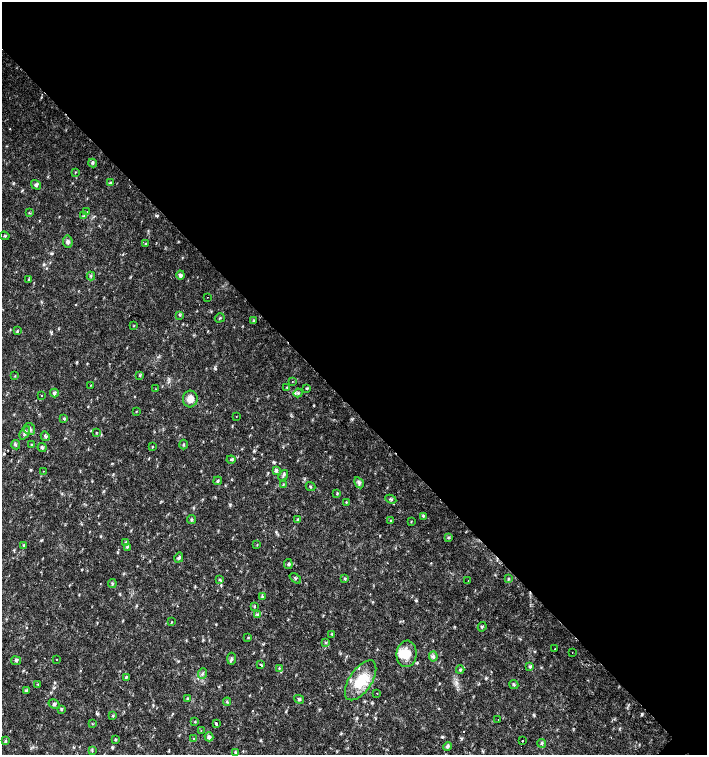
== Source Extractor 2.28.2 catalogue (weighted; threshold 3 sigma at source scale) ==
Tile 3 of 4 x 4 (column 3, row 1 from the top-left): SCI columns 3044-4453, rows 4518-6023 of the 6023 x 6029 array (HDU 1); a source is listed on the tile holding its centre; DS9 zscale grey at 2 x 2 block average (1 PNG px = mean of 2 x 2 image px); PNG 709 x 757 px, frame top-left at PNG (2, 2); each listed source drawn as its Kron ellipse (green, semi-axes under 4 px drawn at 4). Shown black and unused: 54% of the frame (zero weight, under 2 of 3 exposures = <1% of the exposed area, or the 3 px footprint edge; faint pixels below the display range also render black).
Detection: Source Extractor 2.28.2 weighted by HDU 2 'WHT'; one run over the whole footprint, this tile lists its part. Background 0.018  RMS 0.0031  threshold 0.0141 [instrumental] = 3 sigma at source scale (4.5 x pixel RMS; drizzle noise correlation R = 1.50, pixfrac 1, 0.0396/0.0396 arcsec/px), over >= 5 px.
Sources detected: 120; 1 inside a brighter object's white glare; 1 cosmic-ray / hot-pixel residue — neither listed nor drawn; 1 inside a brighter listed object's ellipse — not listed separately; the other 117 listed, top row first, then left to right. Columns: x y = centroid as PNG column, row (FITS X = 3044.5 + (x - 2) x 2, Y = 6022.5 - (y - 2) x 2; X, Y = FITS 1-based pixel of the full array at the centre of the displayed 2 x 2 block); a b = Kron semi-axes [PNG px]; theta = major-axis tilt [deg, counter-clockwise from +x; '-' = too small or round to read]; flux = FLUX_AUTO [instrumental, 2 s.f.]
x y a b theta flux
93 163 4 3 - 0.94
75 172 4 2 - 0.41
110 182 4 3 - 0.84
36 185 5 4 - 1.7
87 212 3 2 - 0.41
29 213 3 2 - 0.49
83 216 4 2 - 0.77
5 236 5 3 - 0.8
68 242 6 5 - 2.1
145 244 3 2 - 0.6
180 275 4 3 - 2.2
91 276 4 2 - 0.71
29 279 3 3 - 0.55
207 297 2 2 - 0.53
180 315 3 2 - 0.63
220 318 5 2 - 0.73
254 321 4 3 - 0.78
134 326 3 2 - 0.44
17 331 4 2 - 0.75
139 375 3 2 - 0.58
15 376 3 2 - 0.41
292 381 2 2 - 0.32
90 385 2 2 - 0.37
287 387 3 2 - 0.46
156 389 3 2 - 0.33
307 389 4 3 - 0.79
54 393 4 3 - 1.4
298 393 4 4 - 1.3
41 396 2 2 - 0.47
190 399 8 7 - 5.8
136 411 3 2 - 0.37
236 416 2 2 - 0.5
64 419 4 2 - 0.54
29 429 6 5 - 2.1
25 433 7 4 63 2.2
96 433 3 2 - 0.47
45 436 5 3 - 1.3
16 445 5 3 - 1
32 445 4 3 - 0.74
183 445 5 2 - 0.66
42 447 4 3 - 1.2
152 447 3 2 - 0.54
231 460 4 2 - 0.74
276 470 4 3 - 1.6
43 471 2 2 - 0.24
283 475 6 3 51 1.2
218 481 4 3 - 0.88
359 483 6 4 -61 1.8
283 485 3 2 - 0.59
310 487 5 2 - 0.62
337 494 3 3 - 0.63
391 499 6 3 -25 1.2
346 502 3 2 - 0.49
423 516 3 3 - 0.71
191 520 5 4 - 1.1
297 520 3 3 - 0.88
391 521 4 3 - 0.83
411 521 3 2 - 0.41
448 538 4 3 - 0.92
125 542 3 3 - 0.65
24 545 4 3 - 1.1
257 545 3 2 - 0.4
127 547 3 3 - 0.7
179 558 5 3 - 1.6
288 564 5 3 - 0.9
295 578 6 2 -41 1.1
345 578 3 3 - 0.88
508 578 3 2 - 0.62
220 580 3 2 - 0.62
468 580 2 2 - 0.25
112 583 4 3 - 0.82
262 597 3 2 - 0.61
254 606 3 2 - 0.48
257 615 4 3 - 1
171 622 3 2 - 0.43
482 627 5 3 - 0.82
332 634 3 3 - 0.62
248 638 3 2 - 0.59
325 643 4 3 - 0.91
555 649 2 2 - 0.47
572 652 2 2 - 0.35
407 654 13 10 82 11
433 656 5 2 - 0.94
56 659 2 2 - 0.45
232 659 6 4 86 1.5
16 661 5 4 - 1.2
261 665 4 2 - 0.59
530 667 4 3 - 1
279 668 3 2 - 0.51
460 670 4 3 - 0.86
202 673 6 2 66 1.1
126 677 4 2 - 0.96
361 680 23 11 56 21
38 684 3 2 - 0.51
514 685 4 3 - 0.91
26 691 3 3 - 0.82
377 693 2 2 - 0.71
188 699 4 3 - 0.84
299 699 5 3 - 1.1
227 702 4 3 - 0.87
54 704 6 3 -31 1.4
62 710 3 2 - 0.6
113 716 4 3 - 0.79
498 720 2 2 - 1.4
195 721 3 2 - 0.53
92 724 4 2 - 0.41
216 724 2 2 - 4.9
201 730 2 2 - 0.32
209 737 4 4 - 1.9
194 738 2 2 - 0.62
116 740 3 3 - 0.74
6 741 3 3 - 0.78
522 741 2 2 - 11
542 743 4 3 - 1
447 746 5 3 - 1.8
92 751 3 2 - 0.52
235 752 4 2 - 0.68
Diffuse or blended objects may show on this block-average render without a row.